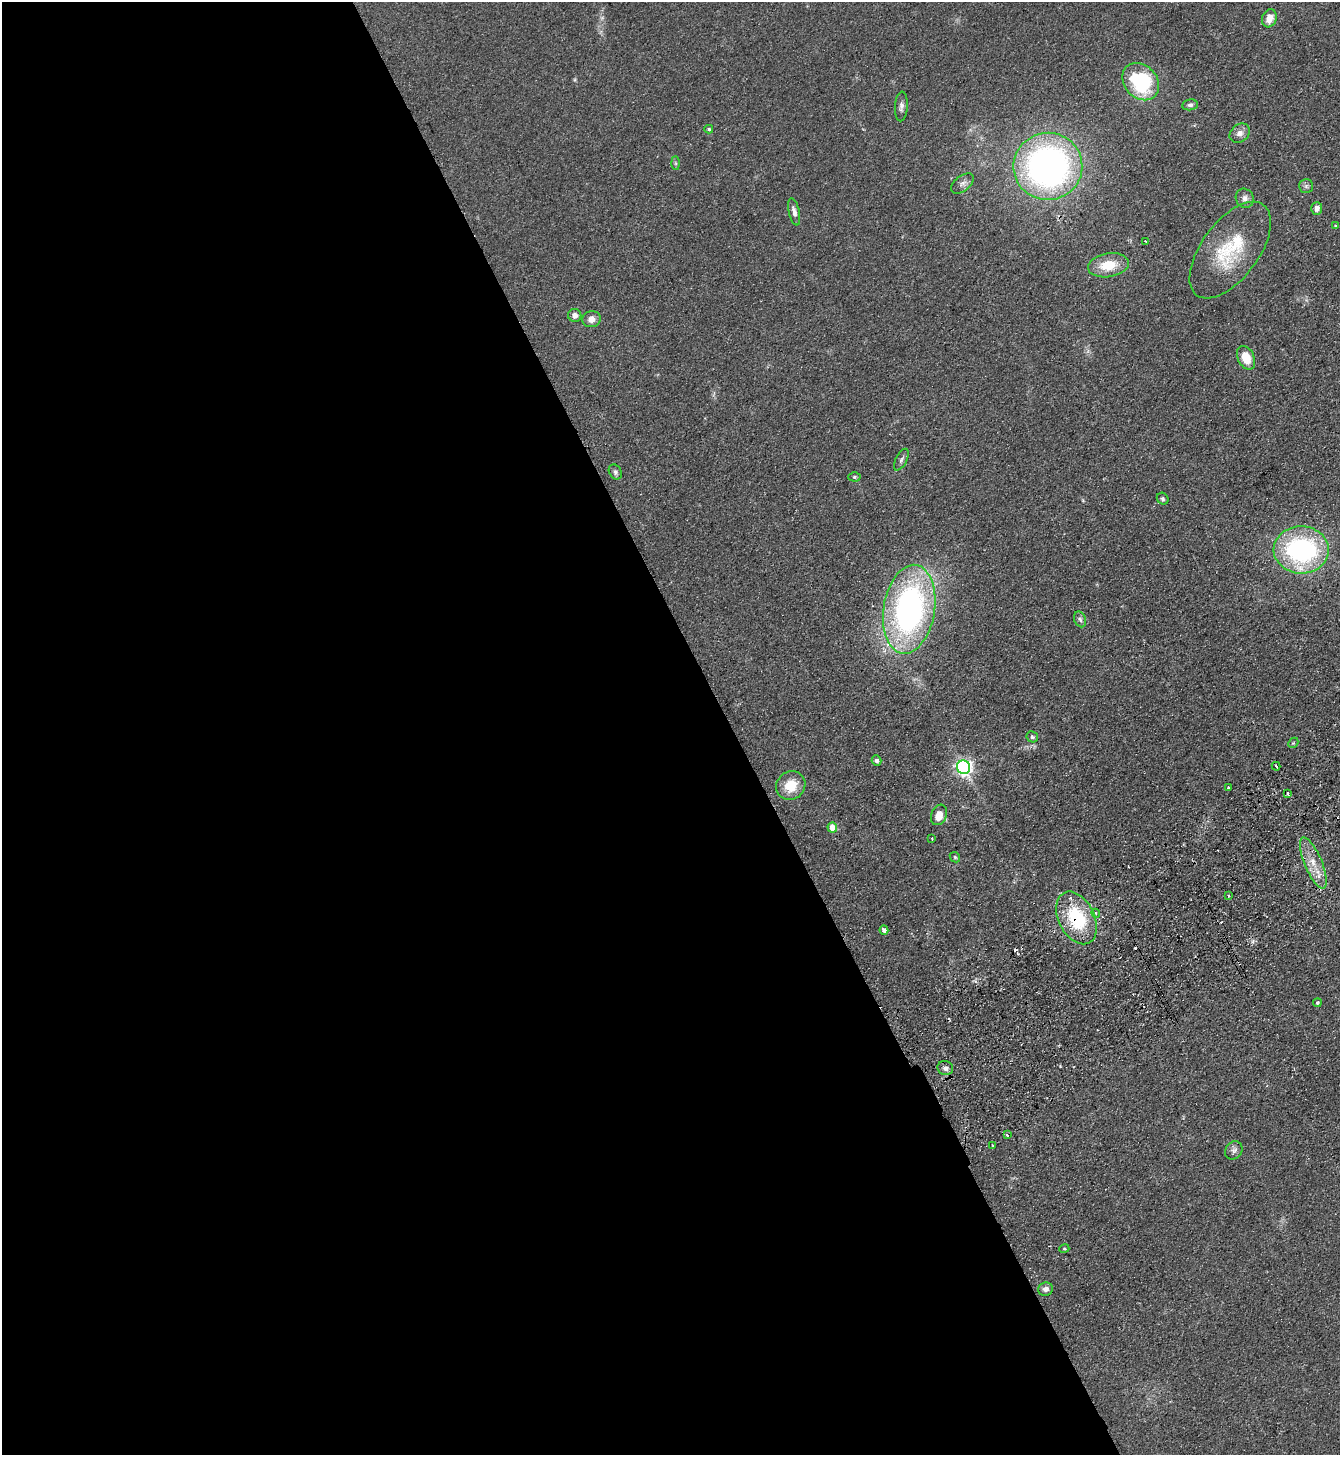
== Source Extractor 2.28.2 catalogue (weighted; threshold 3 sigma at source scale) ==
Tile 9 of 4 x 4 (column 1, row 3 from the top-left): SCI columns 328-1665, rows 1505-2957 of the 5869 x 5915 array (HDU 1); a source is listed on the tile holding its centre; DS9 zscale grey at full resolution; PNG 1342 x 1457 px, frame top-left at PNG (2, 2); each listed source drawn as its Kron ellipse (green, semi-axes under 4 px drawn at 4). Shown black and unused: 55% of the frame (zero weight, under 2 of 3 exposures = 3% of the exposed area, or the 3 px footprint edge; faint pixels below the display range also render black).
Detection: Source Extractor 2.28.2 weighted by HDU 2 'WHT'; one run over the whole footprint, this tile lists its part. Background 0.0921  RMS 0.011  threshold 0.0475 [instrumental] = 3 sigma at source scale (4.5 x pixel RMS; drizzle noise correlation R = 1.50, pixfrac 1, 0.05/0.05 arcsec/px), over >= 5 px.
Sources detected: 59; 1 too faint to see at this stretch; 7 cosmic-ray / hot-pixel residue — neither listed nor drawn; the other 51 listed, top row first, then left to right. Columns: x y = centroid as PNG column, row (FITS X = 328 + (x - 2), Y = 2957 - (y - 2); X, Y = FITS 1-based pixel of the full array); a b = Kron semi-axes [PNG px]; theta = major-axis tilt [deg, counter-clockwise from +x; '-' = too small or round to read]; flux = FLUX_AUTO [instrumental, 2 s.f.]
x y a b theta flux
1269 18 9 7 70 10
1141 82 20 16 -47 90
1190 105 8 5 6 2.7
901 106 15 6 86 4.5
709 129 4 3 - 1.4
1240 133 11 8 38 5.8
676 163 7 4 -89 1.7
1048 166 34 33 - 400
962 183 13 7 39 4.8
1306 186 7 7 - 2.6
1245 198 10 9 - 5.2
1317 208 6 5 - 4.8
794 212 14 5 -77 5
1335 226 3 3 - 1.4
1145 241 3 2 - 1
1230 250 56 28 53 68
1108 265 20 12 10 26
575 315 6 6 - 4.7
591 319 9 8 - 7.1
1246 358 12 8 -64 19
901 460 12 5 63 2.9
615 472 8 6 -59 2.9
854 477 6 4 -2 1.5
1163 499 6 5 - 2
1301 550 27 23 -2 180
909 609 45 25 81 320
1080 619 8 6 -70 2.7
1032 737 6 5 - 2.1
1293 743 6 4 43 1.4
877 761 5 4 - 2.6
1276 766 4 3 - 5.6
963 767 7 6 - 370
791 785 15 14 - 23
1228 787 3 3 - 2.3
1288 794 4 3 - 3.7
939 815 10 7 68 13
832 827 5 5 - 18
932 839 3 2 - 0.77
955 857 6 4 -45 1.5
1313 863 27 8 -67 17
1228 896 3 3 - 2.1
1096 913 4 4 - 1.8
1076 918 28 18 -63 64
884 930 4 4 - 4.2
1317 1003 4 4 - 1.4
945 1068 8 7 - 4
1007 1135 3 2 - 2.2
992 1145 3 2 - 0.81
1234 1150 10 8 50 4
1064 1249 5 3 - 1
1046 1289 7 6 - 4.8
Overlapping masked pixels (flux is a lower limit): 1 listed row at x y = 1076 918